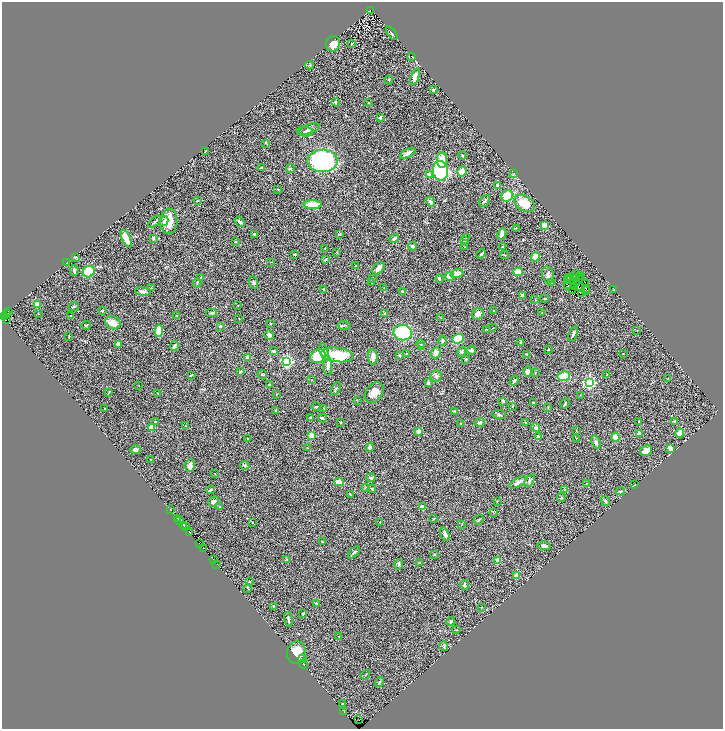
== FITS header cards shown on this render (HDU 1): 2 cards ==
NAXIS1  =                 1442
NAXIS2  =                 1454

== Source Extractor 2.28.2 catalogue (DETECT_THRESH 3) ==
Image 1442 x 1454 px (HDU 1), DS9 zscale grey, zoomed out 1/2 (1 PNG px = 2 x 2 image px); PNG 725 x 731 px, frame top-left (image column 2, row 1454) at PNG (2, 2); each listed source drawn as its Kron ellipse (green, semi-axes under 4 px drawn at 4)
Background 1.19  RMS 0.11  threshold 0.334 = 3 sigma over >= 5 px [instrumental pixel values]
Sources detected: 345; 58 cannot appear on this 1/2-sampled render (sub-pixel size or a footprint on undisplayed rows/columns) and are neither listed nor drawn; the other 287 listed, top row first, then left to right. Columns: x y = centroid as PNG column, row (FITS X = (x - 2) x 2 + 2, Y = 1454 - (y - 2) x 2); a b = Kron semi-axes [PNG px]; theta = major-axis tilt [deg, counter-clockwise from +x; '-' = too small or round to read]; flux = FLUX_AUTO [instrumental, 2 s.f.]
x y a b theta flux
370 10 3 2 - 63
392 33 8 2 -53 24
333 44 8 7 - 210
351 44 4 3 - 16
412 56 2 1 - 4.2
310 65 4 2 - 17
415 77 8 4 70 120
389 80 4 2 - 11
433 89 3 2 - 19
336 102 4 3 - 25
368 103 3 2 - 12
380 117 3 3 - 35
309 129 11 4 18 68
305 132 8 5 -4 67
265 143 3 2 - 12
206 151 3 2 - 9.6
408 153 8 3 27 100
462 155 4 2 - 25
442 160 8 5 -89 190
322 161 15 11 1 2800
262 168 3 3 - 28
290 168 4 2 - 16
440 171 10 7 -81 1300
462 171 5 4 - 180
514 173 3 2 - 10
429 175 3 3 - 93
498 186 4 3 - 110
278 189 3 2 - 10
507 196 6 5 - 640
198 200 2 2 - 12
484 201 7 3 50 27
430 202 5 3 - 46
524 203 11 7 -33 380
313 205 9 3 1 550
164 221 5 4 - 40
169 221 12 8 86 300
155 222 8 3 42 33
240 222 6 4 -38 44
544 225 3 3 - 170
516 228 3 2 - 8.3
254 234 3 2 - 20
340 234 3 2 - 16
502 234 6 3 64 120
126 238 9 4 -64 250
394 238 5 2 - 44
466 238 3 3 - 15
154 239 4 3 - 46
465 240 4 3 - 20
236 242 2 2 - 8.4
413 246 4 3 - 69
465 247 2 1 - 6.9
502 247 2 1 - 7.9
325 248 2 2 - 11
337 252 3 3 - 14
295 254 3 2 - 23
481 254 5 2 - 27
505 255 4 2 - 16
76 257 4 2 - 11
535 257 5 3 - 300
325 259 4 2 - 20
271 262 2 1 - 5.4
67 263 4 2 - 45
356 266 3 2 - 13
378 268 7 5 45 140
74 271 5 2 - 51
89 272 6 5 - 440
518 272 5 4 - 300
457 274 6 3 16 110
548 275 8 6 -77 73
576 275 2 1 - 14
449 276 5 3 - 160
579 276 2 1 - 14
582 277 2 1 - 5.9
201 278 4 3 - 54
373 278 3 2 - 14
439 278 4 3 - 33
568 278 3 1 - 11
570 278 2 1 - 2.7
575 279 3 2 - 25
568 280 2 2 - 20
253 282 6 4 -66 34
574 282 3 1 - 18
197 283 4 2 - 18
371 283 3 2 - 15
551 283 4 3 - 28
576 283 4 1 - 3.7
585 283 2 1 - 19
567 284 2 2 - 15
567 286 2 1 - 16
574 286 3 3 - 17
384 287 2 2 - 8.7
580 287 5 2 - 21
151 288 3 2 - 9.7
324 289 3 2 - 27
586 289 3 2 - 27
614 290 4 2 - 12
143 291 8 3 -7 69
403 291 3 3 - 20
572 291 2 1 - 2.3
585 291 2 1 - 9.1
582 294 2 1 - 31
522 295 3 3 - 35
545 298 3 2 - 26
535 300 4 1 - 9
37 304 3 3 - 240
238 306 3 2 - 7
74 307 5 2 - 22
8 311 2 2 - 100
102 311 3 3 - 30
493 311 2 2 - 28
542 312 2 2 - 10
6 313 4 3 - 300
211 313 5 3 - 26
38 314 2 2 - 9.7
385 314 3 3 - 45
478 314 6 5 - 100
176 315 3 2 - 6.6
70 316 2 2 - 11
4 317 3 1 - 110
239 318 2 1 - 7.3
441 318 3 2 - 7.2
6 320 3 1 - 43
113 323 8 6 -23 210
271 323 2 2 - 21
86 325 4 2 - 18
220 326 3 2 - 15
344 326 6 1 1 19
493 328 2 1 - 5.7
486 329 3 2 - 10
159 331 6 4 82 410
637 331 2 1 - 9.6
403 332 9 7 -9 960
573 334 8 3 66 42
269 335 5 4 - 60
69 336 2 2 - 11
458 339 6 4 21 510
443 341 5 3 - 30
521 342 3 2 - 43
118 344 4 4 - 90
421 344 4 2 - 17
174 346 5 3 - 58
422 347 3 3 - 19
549 349 3 2 - 11
471 350 4 4 - 38
273 351 4 3 - 39
324 352 9 4 -75 68
462 352 5 4 - 32
407 353 2 2 - 10
436 353 5 5 - 90
623 353 2 1 - 5.8
527 354 3 2 - 16
337 355 16 7 -7 1100
318 356 8 6 22 450
399 356 3 2 - 17
373 357 8 4 -85 100
248 358 2 2 - 260
466 359 3 3 - 18
287 361 3 3 - 3900
328 366 10 4 -87 90
241 371 4 2 - 19
528 372 5 4 - 66
535 373 3 2 - 13
262 374 5 2 - 16
191 375 4 2 - 20
607 375 3 3 - 14
436 376 6 5 - 56
564 376 6 4 11 330
668 379 2 1 - 6
311 380 3 2 - 9.7
514 381 5 3 - 49
589 382 3 3 - 4900
428 383 4 3 - 36
269 385 2 2 - 21
139 386 2 1 - 5.9
336 389 7 3 60 27
109 392 3 2 - 11
374 392 11 8 52 200
158 393 3 3 - 15
277 394 2 2 - 8.4
580 395 2 1 - 6.2
357 400 2 2 - 9.5
503 401 3 2 - 31
534 403 3 2 - 20
565 404 5 2 - 17
316 406 4 2 - 20
512 406 2 2 - 21
548 407 3 2 - 13
105 408 2 2 - 9.4
324 408 2 2 - 15
276 410 3 2 - 14
455 411 3 2 - 12
499 414 7 3 -7 31
310 417 3 2 - 12
322 418 4 3 - 33
155 421 3 2 - 27
639 421 2 2 - 12
675 421 3 3 - 35
340 422 3 2 - 17
480 422 5 3 - 51
461 423 4 2 - 13
526 423 3 2 - 26
186 426 2 2 - 34
151 428 2 2 - 440
536 428 4 4 - 45
418 431 2 2 - 250
576 431 3 2 - 7
639 433 3 3 - 91
680 433 4 3 - 320
312 435 2 2 - 510
538 437 4 3 - 31
616 437 4 3 - 280
576 438 2 1 - 4.9
248 439 2 2 - 14
596 442 7 4 -74 47
370 447 5 4 - 46
307 448 2 2 - 11
670 448 3 2 - 300
135 449 5 4 - 47
646 451 6 5 - 120
150 459 2 2 - 35
245 465 5 3 - 28
190 466 6 5 - 73
215 474 2 1 - 6.3
371 478 4 3 - 42
530 481 7 4 57 48
339 482 5 3 - 300
518 482 9 3 30 110
586 483 2 1 - 5.9
635 485 2 1 - 8.2
366 488 3 3 - 17
372 489 4 3 - 27
564 489 3 3 - 19
210 490 4 3 - 40
620 491 5 3 - 21
350 494 3 2 - 11
561 498 4 2 - 15
497 501 4 2 - 12
605 501 5 4 - 39
213 502 5 5 - 45
220 507 4 2 - 9.7
422 507 4 3 - 110
170 510 2 1 - 130
493 512 3 2 - 11
178 519 2 1 - 60
434 519 2 2 - 11
479 520 5 3 - 23
180 521 3 2 - 230
253 522 3 2 - 8.8
380 522 2 1 - 6.2
462 524 2 2 - 6.3
183 525 2 1 - 210
185 527 3 1 - 130
190 533 3 1 - 120
445 534 7 3 -72 57
323 542 2 2 - 11
199 543 3 2 - 110
544 546 7 4 -8 66
203 548 3 2 - 61
354 552 7 3 46 48
434 554 3 2 - 19
213 560 3 1 - 70
287 560 3 2 - 36
498 560 2 2 - 380
420 562 3 2 - 12
217 564 2 1 - 130
399 564 5 3 - 25
516 576 4 3 - 120
249 582 3 2 - 7.9
464 585 4 2 - 51
248 588 4 2 - 22
316 603 3 2 - 20
273 606 4 2 - 16
481 607 3 2 - 11
303 614 2 2 - 17
288 619 8 3 -77 40
451 622 4 3 - 27
456 630 4 2 - 9.2
339 636 3 2 - 7.5
444 646 5 3 - 23
296 652 11 9 80 360
302 659 4 2 - 20
303 664 4 2 - 11
365 675 5 1 - 12
379 682 5 3 - 25
343 704 3 2 - 14
344 712 2 1 - 5.1
359 720 2 1 - 53
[58 sub-pixel or undisplayed-footprint detections neither listed nor drawn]